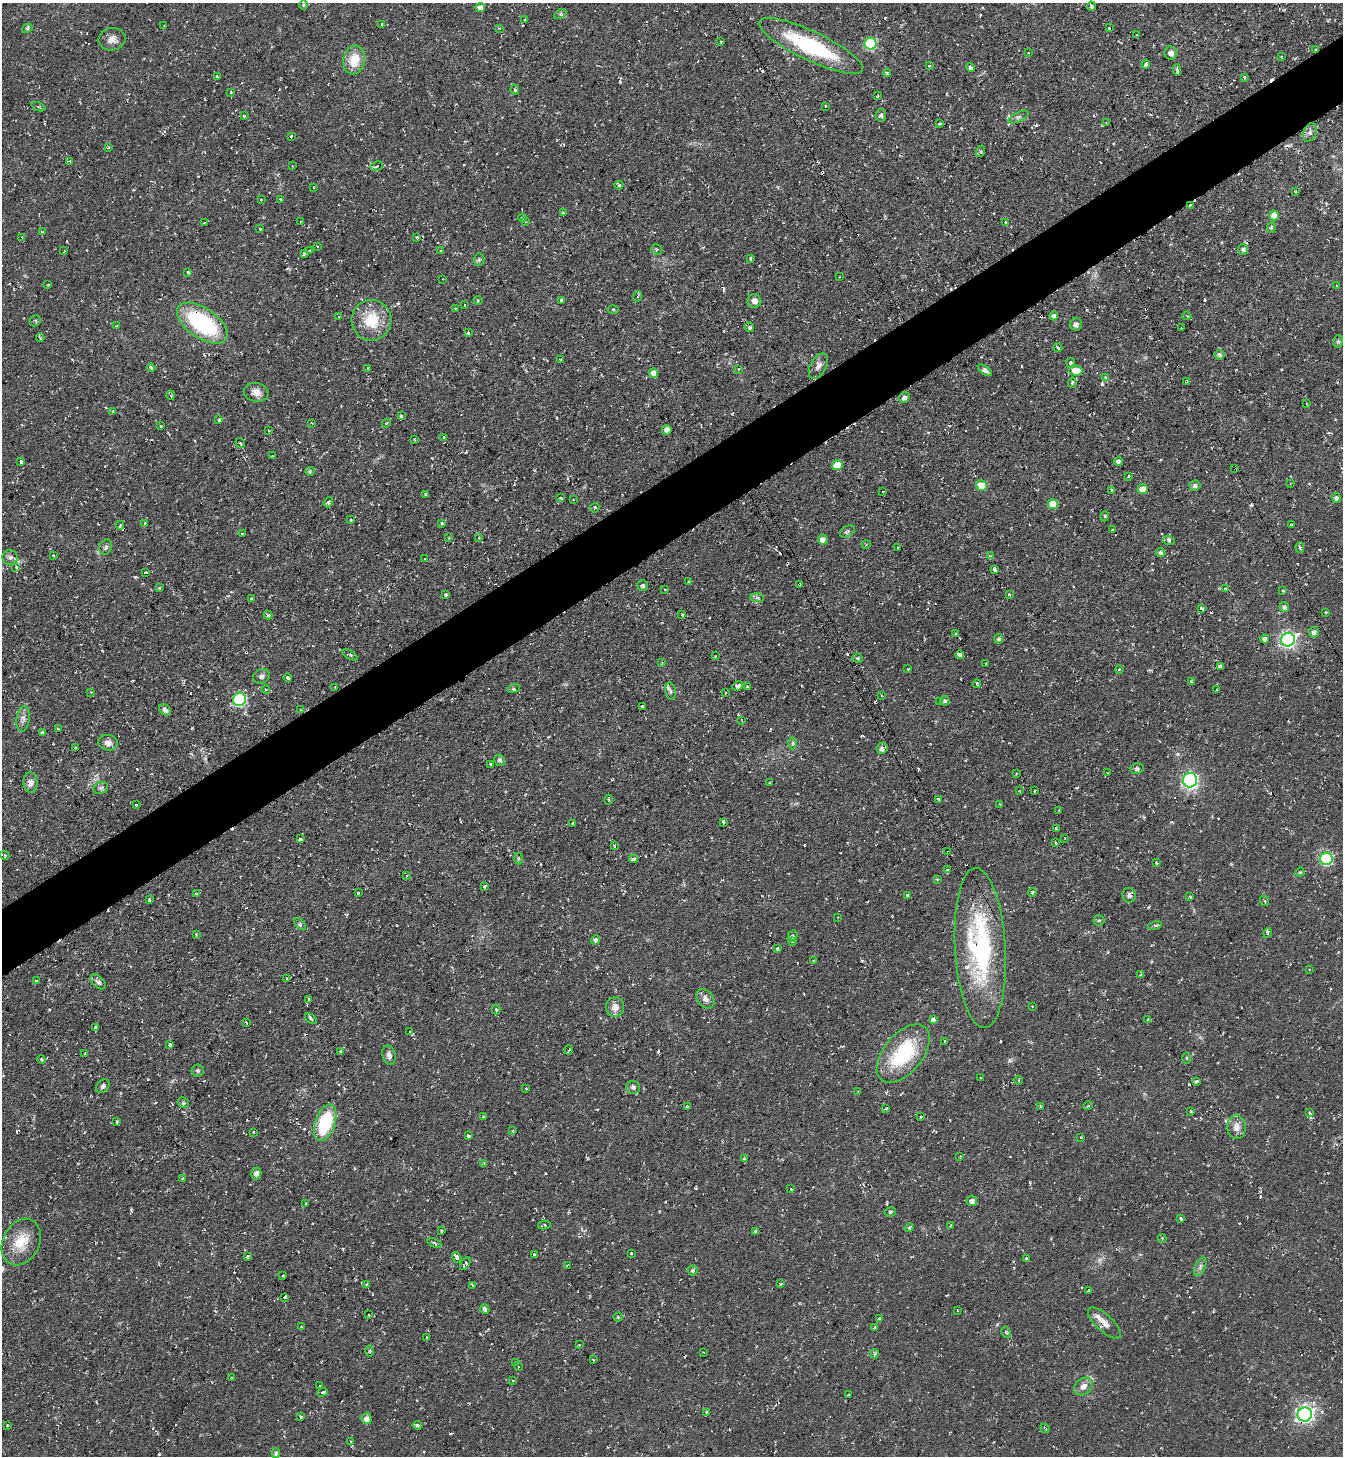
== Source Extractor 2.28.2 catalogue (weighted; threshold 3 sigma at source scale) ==
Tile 10 of 4 x 4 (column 2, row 3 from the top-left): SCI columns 1494-2834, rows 1456-2909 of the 5806 x 5816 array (HDU 1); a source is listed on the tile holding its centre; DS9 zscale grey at full resolution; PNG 1345 x 1458 px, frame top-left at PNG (2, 3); each listed source drawn as its Kron ellipse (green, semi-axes under 4 px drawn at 4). Shown black and unused: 5% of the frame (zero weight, under 2 of 3 exposures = <1% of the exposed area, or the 3 px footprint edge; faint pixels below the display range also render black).
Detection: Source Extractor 2.28.2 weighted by HDU 2 'WHT'; one run over the whole footprint, this tile lists its part. Background 0.0591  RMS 0.0061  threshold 0.0274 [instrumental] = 3 sigma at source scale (4.5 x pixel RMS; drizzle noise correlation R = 1.50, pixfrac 1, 0.05/0.05 arcsec/px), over >= 5 px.
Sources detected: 470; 1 too faint to see at this stretch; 68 cosmic-ray / hot-pixel residue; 1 long thin detection or spike segment (spike, bleed or trail) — neither listed nor drawn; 4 inside a brighter listed object's ellipse — not listed separately; the other 396 listed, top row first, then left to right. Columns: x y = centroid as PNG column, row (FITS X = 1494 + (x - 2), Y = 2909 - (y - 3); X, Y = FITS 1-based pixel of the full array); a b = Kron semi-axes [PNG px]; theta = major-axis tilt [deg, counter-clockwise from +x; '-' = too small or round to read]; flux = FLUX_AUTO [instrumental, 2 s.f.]
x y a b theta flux
303 5 4 3 - 0.59
1091 6 5 3 - 3
480 7 5 4 - 3.7
560 14 6 4 32 0.98
524 20 3 3 - 2
382 25 3 3 - 5.1
164 26 2 2 - 0.4
27 28 6 4 33 0.95
499 28 4 3 - 0.67
1109 28 3 2 - 1.6
1137 35 3 2 - 0.75
112 39 13 11 11 4.6
721 42 3 2 - 0.5
870 44 6 6 - 52
811 46 57 14 -25 61
1316 49 3 3 - 0.59
1028 53 3 2 - 0.44
1171 53 6 6 - 3
1281 56 4 2 - 0.41
354 60 14 11 79 13
1146 64 4 4 - 1.7
929 66 3 2 - 0.78
970 67 4 4 - 1.4
1177 70 6 2 -82 1.2
887 73 4 4 - 0.9
217 76 3 2 - 0.85
1244 77 3 3 - 1.4
515 89 5 4 - 1.2
231 92 3 3 - 0.83
877 96 4 3 - 1.1
826 106 3 3 - 1.5
38 107 7 2 -21 0.77
881 115 6 5 - 1.6
244 116 3 3 - 0.67
1018 117 11 4 26 1.9
940 123 3 3 - 0.67
1107 123 4 3 - 0.46
1310 132 10 6 66 2.2
291 137 3 3 - 1.9
108 148 3 2 - 0.61
981 151 6 4 72 0.81
70 161 3 3 - 0.87
292 166 3 2 - 0.49
377 166 6 3 27 1.1
619 185 4 4 - 0.87
313 187 3 2 - 0.55
1295 191 3 2 - 0.48
261 199 3 2 - 0.78
280 199 3 2 - 0.63
1190 205 3 2 - 1.2
563 213 4 3 - 0.78
1274 215 5 5 - 6.9
522 218 4 3 - 0.63
301 221 3 2 - 0.86
525 221 3 3 - 0.73
205 223 3 2 - 0.64
1006 223 3 3 - 2.3
1271 227 5 4 - 0.98
260 229 3 2 - 0.47
42 232 4 3 - 0.98
22 237 4 2 - 0.46
416 237 3 3 - 6.4
317 246 3 2 - 0.51
657 249 6 5 - 1
1243 249 5 5 - 1.4
64 251 3 2 - 0.64
310 251 3 3 - 1.3
441 251 3 3 - 0.74
304 254 3 3 - 2.2
750 258 3 2 - 0.79
479 260 6 5 - 1
188 272 3 3 - 7.3
839 277 2 2 - 0.56
443 279 2 2 - 0.45
48 285 3 2 - 0.55
1337 286 3 2 - 0.36
638 296 5 3 - 0.63
478 300 4 3 - 0.62
562 301 4 3 - 8.9
754 301 7 7 - 4.4
465 305 3 2 - 0.58
455 308 3 2 - 0.83
613 309 5 3 - 0.6
1054 316 4 4 - 1.9
1187 316 4 3 - 0.96
339 317 4 3 - 0.98
371 320 20 20 - 20
35 321 6 5 - 1.5
202 323 29 15 -34 62
1076 324 6 6 - 2.1
116 326 4 3 - 0.51
749 327 5 4 - 1.5
1181 328 3 3 - 0.94
468 333 3 3 - 2.7
40 338 4 3 - 0.92
1338 342 6 5 - 1.1
1058 348 5 3 - 1.2
1219 355 5 5 - 1.8
560 360 3 2 - 0.65
1071 363 5 3 - 3
818 366 14 8 61 3.4
151 368 4 3 - 3.4
368 368 3 2 - 0.59
739 369 3 2 - 0.5
985 370 8 4 -35 1.8
1076 370 7 5 -7 8.3
653 373 4 4 - 5.8
1106 377 4 3 - 0.85
1187 382 3 3 - 17
1072 383 5 4 - 0.84
256 392 12 9 -10 4.4
171 395 4 4 - 0.85
904 398 6 5 - 2.1
1306 404 3 2 - 0.7
113 411 4 3 - 0.58
401 416 3 3 - 2.9
219 420 4 4 - 1.4
312 423 3 2 - 0.53
386 423 4 3 - 0.73
161 426 3 2 - 0.71
667 430 5 4 - 2.6
269 431 3 2 - 0.61
443 437 3 3 - 1.1
414 439 3 2 - 0.89
240 443 5 3 - 0.88
272 456 3 3 - 0.58
21 461 4 3 - 2.8
1119 462 4 4 - 1.9
837 465 5 5 - 10
1235 469 3 2 - 0.72
310 471 4 4 - 0.78
1129 476 3 3 - 0.99
1290 483 3 2 - 0.46
982 485 5 5 - 12
1195 486 5 5 - 1.8
1143 489 5 5 - 7.8
1112 490 3 3 - 1.2
883 492 2 2 - 0.46
425 494 3 3 - 0.66
561 498 3 3 - 1.7
1336 498 5 4 - 1.7
573 500 3 3 - 0.87
328 502 5 4 - 1.5
1053 504 5 5 - 11
595 508 5 4 - 1
1105 516 5 3 - 1.1
351 520 4 3 - 0.77
145 523 3 3 - 1.3
442 523 3 3 - 2.1
1291 524 3 2 - 0.54
120 525 4 3 - 1.5
1112 530 3 2 - 0.42
847 531 8 5 33 1.4
243 534 3 2 - 0.56
479 537 3 3 - 0.59
449 538 3 3 - 0.63
823 539 5 5 - 3.7
1169 541 6 4 -21 1
866 545 4 3 - 0.62
106 547 8 6 66 1.5
897 547 3 3 - 4.5
1300 547 5 4 - 1.1
1161 553 4 4 - 1.6
53 555 3 2 - 0.78
990 556 4 3 - 0.92
10 557 7 7 - 2.1
425 559 2 2 - 0.68
16 567 4 4 - 0.98
994 569 4 3 - 3
146 572 3 3 - 2.2
689 582 4 3 - 4.6
799 584 4 3 - 0.58
643 586 5 5 - 1.2
159 588 4 3 - 0.74
665 589 3 2 - 0.7
1225 589 4 3 - 1.2
1283 591 3 3 - 0.71
446 595 3 3 - 1.8
1009 595 3 3 - 1.6
251 598 3 2 - 0.73
757 598 7 4 -1 1.3
1284 607 5 4 - 1.7
1202 608 4 3 - 2.9
1326 612 2 2 - 0.59
268 615 4 4 - 0.99
682 615 3 3 - 1.3
1314 632 5 5 - 1.9
956 633 3 3 - 4
999 639 4 4 - 1.4
1265 639 4 4 - 2.4
1288 640 7 6 - 180
350 655 8 3 -32 0.87
960 655 4 3 - 16
715 656 3 2 - 0.38
858 658 5 4 - 1.1
662 663 3 3 - 0.52
986 664 2 2 - 0.48
1220 666 4 3 - 1.6
908 669 3 3 - 0.56
1119 669 4 3 - 1
261 676 8 7 - 2
288 677 4 3 - 1.5
1191 682 3 3 - 0.94
977 684 4 3 - 1.4
737 686 5 4 - 9.1
335 687 2 2 - 0.38
748 687 3 3 - 2.6
514 688 6 4 17 0.99
266 689 4 3 - 0.64
1217 690 3 2 - 0.84
670 691 8 5 -77 1.6
91 692 3 3 - 0.53
725 693 3 3 - 0.77
882 695 3 2 - 0.53
239 699 7 6 - 79
945 701 5 4 - 1.2
940 702 3 2 - 0.4
643 706 4 3 - 13
301 709 3 2 - 0.48
165 710 7 5 -46 2.3
23 719 13 6 82 3
741 720 4 2 - 0.51
58 729 4 2 - 0.75
42 732 4 3 - 0.93
108 743 9 8 - 3.4
793 743 6 4 90 0.95
75 748 3 3 - 0.66
882 748 6 5 - 2.2
499 760 6 5 - 1.5
490 765 3 3 - 2.1
1137 768 6 5 - 1.5
1108 773 3 2 - 0.48
1016 774 3 2 - 0.77
1190 780 7 7 - 110
31 782 10 7 -87 3.3
770 783 3 3 - 0.91
101 788 7 5 21 1.6
1019 791 3 2 - 0.4
1034 791 3 2 - 0.72
938 799 3 2 - 1.1
608 800 5 2 - 0.66
136 805 3 2 - 1
1000 805 3 2 - 0.49
1059 811 3 2 - 0.69
723 822 3 3 - 1.8
572 823 3 2 - 0.92
1056 829 4 3 - 2.6
1065 838 3 2 - 0.37
300 839 3 3 - 1.9
1055 843 3 3 - 0.86
614 846 3 3 - 0.71
948 852 3 2 - 0.54
5 855 5 3 - 0.64
518 858 6 3 -90 0.77
634 859 4 3 - 1.6
1326 859 6 6 - 71
1157 863 3 3 - 2.2
947 870 4 3 - 0.87
1300 872 5 3 - 0.55
407 876 3 3 - 1.2
937 879 3 3 - 0.71
485 887 3 3 - 1.8
1032 892 4 3 - 1.5
196 893 3 2 - 0.53
359 893 3 3 - 2.9
907 895 3 3 - 2
1129 895 7 6 - 2.1
1190 897 4 3 - 0.55
149 900 4 3 - 1.4
1264 901 5 4 - 0.9
838 917 3 2 - 0.46
1099 920 5 5 - 1.1
300 924 7 4 -46 1
1155 926 7 3 11 1.1
1268 933 5 3 - 0.77
196 934 3 3 - 0.98
792 936 6 4 60 1.3
595 940 4 4 - 1.7
792 941 3 3 - 1.7
777 948 4 3 - 0.91
980 948 80 25 -87 100
814 961 4 3 - 0.65
1309 969 3 2 - 0.38
1140 975 3 3 - 2.5
287 978 4 3 - 1.2
36 981 3 3 - 1.4
98 982 9 5 -42 1.7
308 999 3 3 - 5.5
705 999 11 7 -52 3.4
1032 1006 2 2 - 0.53
615 1007 10 9 - 4.5
496 1010 5 4 - 0.96
311 1019 7 3 -38 1.1
933 1019 4 3 - 22
1148 1020 4 3 - 1
246 1023 3 2 - 1.1
95 1027 3 3 - 3.6
410 1032 4 3 - 1.1
944 1041 3 3 - 1.3
170 1044 3 3 - 1.9
569 1050 5 2 - 0.62
341 1052 4 3 - 5
85 1054 3 2 - 0.9
903 1054 34 19 50 46
389 1055 10 6 -75 2.7
1187 1058 5 3 - 0.67
42 1059 4 3 - 0.71
198 1071 6 6 - 1.3
981 1078 3 2 - 1
1018 1080 4 3 - 0.77
1196 1081 4 3 - 4.8
103 1086 8 6 46 1.8
633 1087 7 6 - 2
526 1088 3 3 - 0.82
858 1091 3 3 - 0.55
183 1103 6 5 - 0.95
687 1106 3 3 - 1.3
1041 1106 3 3 - 1.4
1088 1106 5 3 - 0.66
886 1108 4 3 - 1.4
1191 1112 3 3 - 1.3
1310 1113 3 3 - 3
483 1116 3 2 - 0.53
921 1117 3 2 - 0.74
117 1122 3 3 - 1.2
325 1123 19 10 71 37
1236 1127 12 9 -86 4.7
513 1131 3 2 - 0.54
254 1132 3 2 - 0.87
468 1136 4 3 - 3.6
1081 1137 2 2 - 0.64
960 1157 3 2 - 0.68
744 1158 3 2 - 0.59
484 1164 3 3 - 1.5
256 1173 6 5 - 2
182 1178 3 3 - 1.5
791 1189 3 2 - 0.42
972 1201 5 5 - 3
306 1203 3 3 - 1.1
890 1212 6 4 13 1
1181 1218 4 3 - 2.6
544 1225 6 3 11 0.96
950 1226 3 3 - 1.4
909 1227 5 3 - 0.73
441 1231 3 3 - 1.1
756 1231 4 3 - 2.8
1162 1238 4 3 - 0.84
21 1242 24 18 63 15
434 1243 7 3 -25 1
534 1254 3 3 - 1.6
631 1254 3 3 - 1.7
248 1256 3 3 - 1
457 1258 6 3 -56 7.8
1027 1259 4 3 - 24
465 1264 7 3 59 2.3
568 1266 3 3 - 3.2
1200 1267 10 5 64 2
692 1270 5 5 - 1
283 1276 3 2 - 0.66
367 1284 4 3 - 1.7
781 1284 3 2 - 0.57
472 1285 4 2 - 0.55
1089 1290 4 3 - 0.57
285 1297 4 3 - 4.1
485 1309 5 3 - 6.9
958 1310 3 2 - 0.38
369 1315 3 2 - 0.87
618 1317 4 4 - 0.65
879 1318 3 3 - 2.2
1104 1323 21 8 -43 5.2
302 1327 3 3 - 1.6
875 1328 3 3 - 1.1
1006 1332 6 4 -59 1.3
427 1338 3 2 - 0.46
579 1344 3 2 - 0.56
369 1351 6 4 89 0.77
703 1352 3 2 - 0.48
874 1354 4 4 - 1.1
593 1360 3 2 - 0.56
516 1363 4 3 - 1.1
518 1367 3 2 - 0.58
231 1378 2 2 - 0.38
513 1381 3 3 - 0.72
320 1385 3 2 - 0.37
1083 1386 10 7 38 4.2
322 1392 5 3 - 3.1
848 1395 3 3 - 3.1
707 1412 4 3 - 2.1
1305 1414 7 7 - 240
301 1417 3 3 - 2.2
366 1419 5 5 - 3.1
7 1425 3 2 - 0.6
417 1425 4 3 - 1.7
1045 1428 5 3 - 0.96
351 1441 3 2 - 0.65
276 1453 5 4 - 1.2
Overlapping masked pixels (flux is a lower limit): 13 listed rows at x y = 1316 49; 1190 205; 202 323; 1187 382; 1235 469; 799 584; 948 852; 980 948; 903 1054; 568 1266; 1104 1323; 516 1363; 1045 1428
Unlisted compact peaks at least as high as the median listed source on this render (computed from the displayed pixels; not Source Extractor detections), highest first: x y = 1102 384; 398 303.